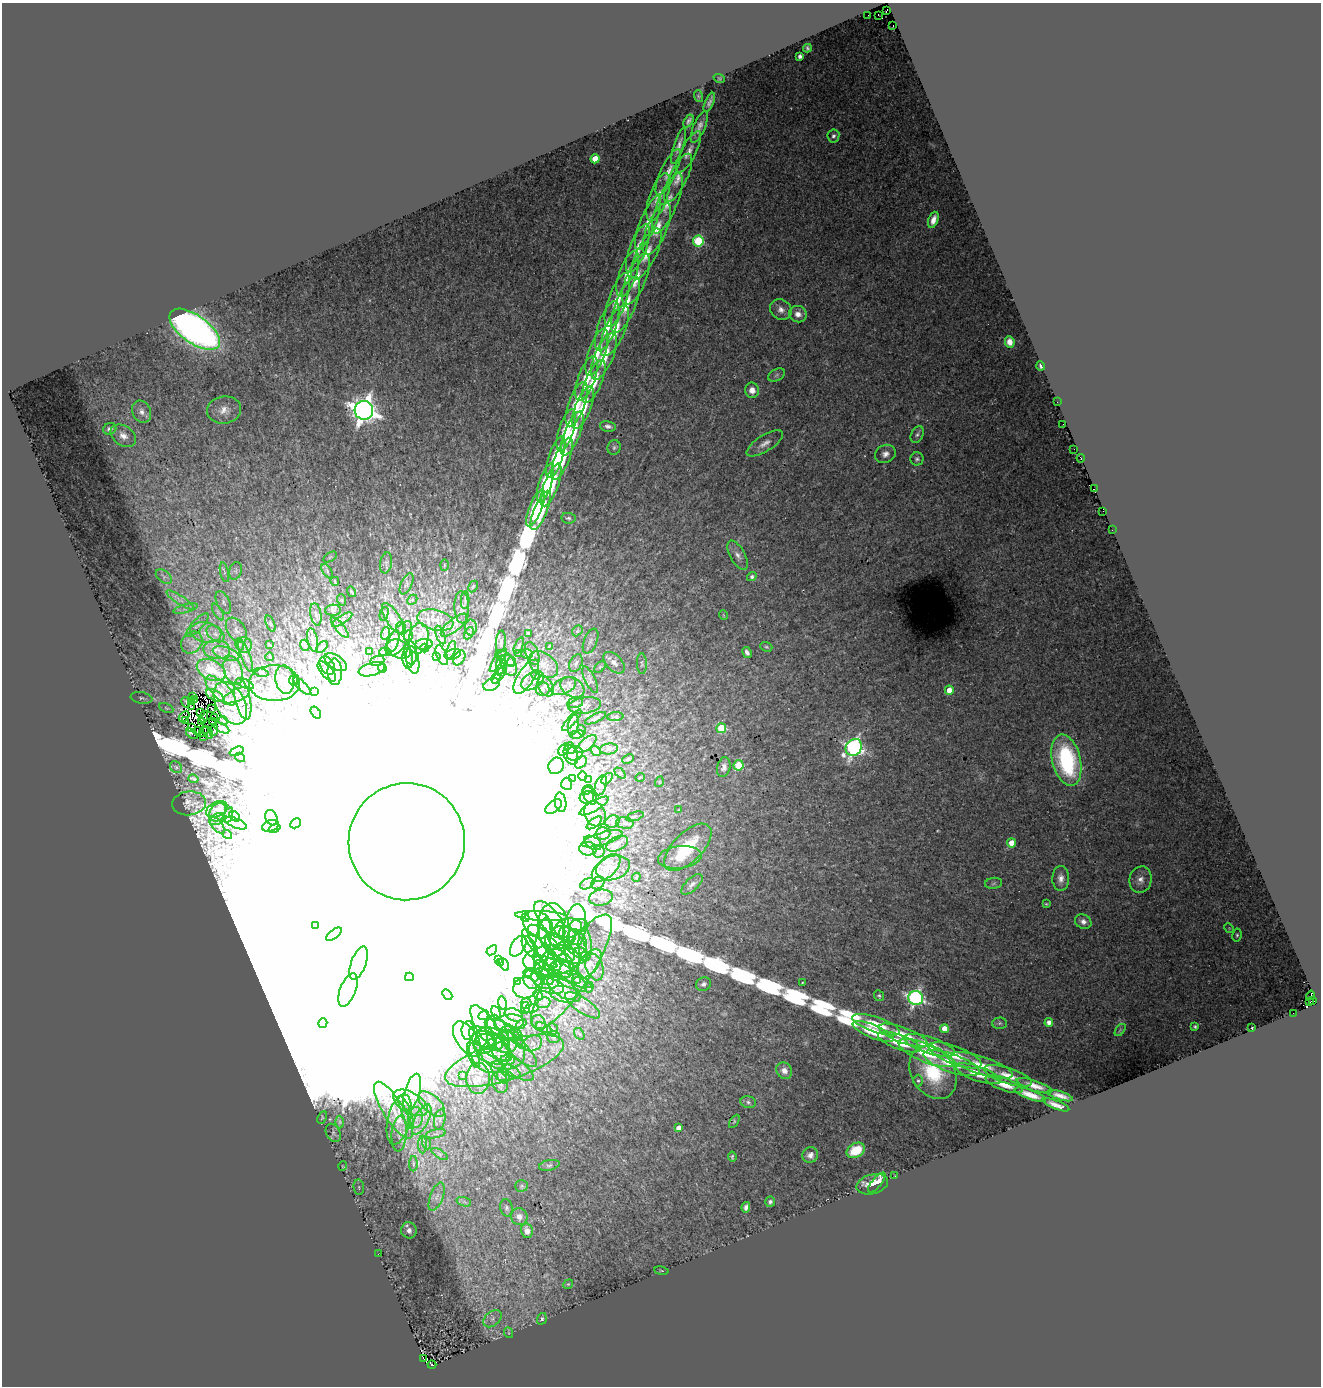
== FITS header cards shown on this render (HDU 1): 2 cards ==
NAXIS1  =                 1319
NAXIS2  =                 1384

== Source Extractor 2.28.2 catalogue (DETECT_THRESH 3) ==
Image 1319 x 1384 px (HDU 1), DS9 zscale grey, 1 PNG px = 1 image px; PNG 1323 x 1388 px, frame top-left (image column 1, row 1384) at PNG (2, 3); each listed source drawn as its Kron ellipse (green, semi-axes under 4 px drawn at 4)
Background 0.114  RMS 0.016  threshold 0.0469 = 3 sigma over >= 5 px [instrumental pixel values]
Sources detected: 488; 13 with non-positive FLUX_AUTO (blend fragments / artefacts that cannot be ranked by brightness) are neither listed nor drawn; the other 475 listed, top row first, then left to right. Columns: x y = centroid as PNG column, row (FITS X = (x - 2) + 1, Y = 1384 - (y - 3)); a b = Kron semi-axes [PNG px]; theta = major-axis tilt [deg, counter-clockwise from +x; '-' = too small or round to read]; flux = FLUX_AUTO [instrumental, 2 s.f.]
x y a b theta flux
886 11 3 2 - 9.7e+01
878 15 2 2 - 7.9e+00
868 16 3 2 - 3.7e+00
893 26 3 2 - 2.4e+00
807 48 4 3 - 1.6e+00
800 56 4 4 - 3.9e+00
719 78 6 3 -19 1.1e+00
698 96 6 4 -71 1.3e+00
709 102 10 4 65 3.3e+00
688 121 7 3 58 3.0e+00
699 127 17 6 68 6.4e+00
833 136 6 6 - 2.9e+00
679 146 19 5 72 6.4e+00
689 152 23 7 63 9.0e+00
595 159 4 4 - 2.0e+01
668 172 25 7 65 1.1e+01
678 178 26 9 64 1.3e+01
658 197 25 9 71 1.4e+01
667 203 32 9 67 1.8e+01
933 220 8 5 69 8.6e+00
648 223 29 8 68 1.6e+01
657 229 28 10 67 1.8e+01
698 241 5 5 - 8.3e+01
638 248 26 8 69 1.6e+01
646 254 28 9 64 1.8e+01
628 274 24 8 71 1.7e+01
636 279 28 10 68 2.1e+01
617 300 28 9 71 2.1e+01
625 305 30 10 68 2.5e+01
781 310 11 10 - 6.9e+00
798 314 9 8 - 7.3e+00
607 326 26 9 70 2.3e+01
195 329 29 14 -35 6.8e+02
615 331 27 10 66 2.5e+01
1010 342 6 5 - 7.9e+00
597 352 24 8 71 2.3e+01
604 356 25 9 67 2.7e+01
1041 366 4 3 - 2.1e+00
776 375 9 5 28 2.7e+00
587 378 23 8 70 2.5e+01
594 381 23 8 66 2.7e+01
752 390 7 7 - 9.2e+00
1057 402 2 2 - 8.9e-01
577 404 23 8 70 2.9e+01
583 408 22 8 69 3.3e+01
224 410 17 13 7 1.2e+01
364 410 9 9 - 1.1e+03
142 412 11 9 -65 6.9e+00
1063 424 2 2 - 6.9e-01
608 426 8 5 -13 3.7e+00
110 429 6 5 - 4.2e+00
566 430 22 7 72 3.2e+01
572 433 23 8 68 3.9e+01
917 434 9 6 64 3.0e+00
123 436 14 9 -35 8.9e+00
765 443 21 8 32 8.4e+00
614 447 7 6 - 2.6e+00
1074 449 2 2 - 2.0e+00
885 454 10 9 - 6.3e+00
556 457 22 7 71 3.7e+01
1081 458 4 3 - 1.2e+01
562 459 22 7 68 4.0e+01
917 459 6 6 - 2.6e+00
545 483 20 6 72 4.4e+01
551 485 22 7 70 4.8e+01
1094 489 2 2 - 5.7e+00
536 508 19 6 68 4.7e+01
541 510 21 6 68 5.5e+01
1103 511 2 2 - 4.5e-01
568 518 7 5 -7 2.1e+00
1112 530 2 2 - 8.9e-01
738 555 16 7 -61 7.2e+00
330 557 7 3 32 1.2e+00
386 563 10 6 80 3.6e+00
444 565 5 3 - 1.2e+00
235 571 9 6 73 3.5e+00
327 571 8 4 -56 2.1e+00
224 572 10 4 -78 3.1e+00
164 577 9 6 -39 3.5e+00
752 577 5 4 - 2.7e+00
335 581 4 3 - 1.1e+00
407 584 11 5 64 3.4e+00
473 586 6 4 62 1.3e+00
352 592 5 2 - 1.2e+00
180 600 16 4 -33 5.3e+00
342 600 6 3 -71 8.2e-01
412 600 6 4 44 1.6e+00
465 600 9 3 88 1.5e+00
223 602 12 6 -65 4.9e+00
462 607 16 7 -88 5.1e+00
185 609 12 4 15 4.3e+00
333 610 8 5 2 2.1e+00
218 612 9 4 -58 3.0e+00
316 614 11 5 -80 3.2e+00
384 614 7 2 76 1.1e+00
723 615 5 3 - 7.7e-01
393 618 17 7 -58 7.0e+00
342 620 11 4 31 2.4e+00
435 620 18 10 -14 9.9e+00
270 624 8 2 -69 1.3e+00
197 625 15 5 47 5.5e+00
454 625 16 6 40 5.9e+00
340 627 13 4 -50 2.5e+00
471 627 8 6 -89 3.6e+00
401 628 6 5 - 1.5e+00
236 630 14 8 -56 7.0e+00
577 631 6 4 47 1.6e+00
206 632 16 10 -11 1.3e+01
386 633 6 4 72 2.1e+00
469 633 6 4 63 1.5e+00
528 633 4 2 - 9.6e-01
215 634 10 7 -40 6.0e+00
440 635 10 3 -70 2.0e+00
408 636 5 4 - 2.0e+00
418 638 15 10 80 8.3e+00
399 639 20 8 57 7.3e+00
313 640 12 5 -78 3.3e+00
393 641 12 5 70 3.8e+00
590 641 13 6 68 4.4e+00
192 642 12 9 47 8.9e+00
501 642 11 5 84 2.1e+00
239 644 6 4 -73 1.5e+00
424 644 8 5 5 2.7e+00
244 645 8 7 - 4.0e+00
269 645 3 2 - 9.1e-01
305 645 6 4 -69 1.5e+00
519 646 8 4 67 1.6e+00
549 646 3 2 - 8.0e-01
322 647 7 4 45 1.5e+00
766 647 6 4 -20 1.6e+00
424 648 4 3 - 7.0e-01
217 649 13 9 -4 1.1e+01
399 649 12 9 -25 5.5e+00
451 650 9 4 67 2.3e+00
369 651 3 2 - 9.9e-01
385 652 6 4 3 2.5e+00
411 653 11 6 -87 6.6e+00
519 653 3 3 - 1.2e+00
532 653 12 6 -70 4.3e+00
747 653 6 3 -60 3.5e+00
226 654 14 6 -18 7.5e+00
453 654 8 5 14 2.9e+00
527 654 6 5 - 1.4e+00
442 655 10 5 -66 2.9e+00
245 656 17 4 -69 4.1e+00
270 657 4 2 - 8.1e-01
437 657 4 2 - 7.0e-01
459 658 8 5 60 2.6e+00
505 658 11 6 -34 3.7e+00
408 659 10 5 -86 5.1e+00
413 660 14 6 -80 5.9e+00
498 660 14 3 56 2.4e+00
377 661 7 4 20 1.6e+00
336 662 12 6 -32 4.6e+00
511 662 5 4 - 1.9e+00
576 663 9 6 62 3.3e+00
614 663 13 7 -45 6.6e+00
642 664 10 5 -89 2.5e+00
327 665 10 6 -58 3.7e+00
501 665 10 5 78 3.0e+00
509 665 11 7 -62 4.3e+00
543 665 16 11 -37 1.1e+01
600 667 7 4 44 1.5e+00
382 668 4 3 - 1.5e+00
372 669 13 6 16 5.1e+00
211 670 15 9 -27 5.1e+01
233 670 14 9 -71 1.1e+01
327 671 12 5 -49 3.1e+00
335 672 13 7 -89 7.0e+00
261 673 7 3 -11 1.2e+00
499 675 10 4 54 2.5e+00
536 675 4 3 - 1.0e+00
526 677 19 8 57 8.1e+00
496 678 5 4 - 1.6e+00
285 680 14 9 -81 6.3e+00
590 680 14 5 -65 4.3e+00
294 681 5 3 - 8.2e-01
532 681 12 8 34 6.1e+00
274 683 25 18 0 2.3e+01
245 684 9 4 -26 2.7e+00
491 685 8 6 22 1.8e+00
302 686 11 4 -45 3.6e+00
546 686 11 7 -63 6.2e+00
564 686 13 7 25 7.7e+00
572 687 13 9 -31 9.2e+00
543 689 7 7 - 2.7e+00
949 690 4 4 - 1.7e+01
221 691 20 8 -44 1.3e+01
314 691 3 2 - 8.4e-01
215 695 9 5 -30 5.4e+00
237 695 14 6 24 6.1e+00
193 697 3 2 - 1.6e+00
142 698 11 5 -9 3.4e+00
243 699 21 7 -78 1.1e+01
195 700 3 2 - 5.7e-01
191 701 4 2 - 3.5e-01
186 702 5 2 - 1.2e+00
230 703 23 14 -62 2.0e+01
575 703 8 5 11 2.7e+00
585 705 16 8 8 7.6e+00
192 707 3 3 - 1.2e+00
166 708 7 4 -25 1.6e+00
211 709 4 3 - 4.0e+00
316 712 6 3 -53 1.9e+00
201 713 2 2 - 1.0e+00
184 717 6 3 46 4.8e-01
204 717 6 2 76 1.3e+00
215 717 2 2 - 1.4e+00
615 717 8 3 5 1.5e+00
596 718 11 4 25 2.3e+00
223 720 5 2 - 1.4e+00
572 720 14 4 49 3.3e+00
186 721 4 2 - 7.9e-01
202 721 3 2 - 1.7e+00
212 721 3 2 - 1.3e+00
573 725 10 5 78 3.9e+00
192 727 2 2 - 1.8e-01
221 728 8 4 -27 1.8e+00
721 728 5 5 - 3.4e+01
214 730 5 3 - 4.9e+00
581 730 5 3 - 1.0e+00
197 731 4 2 - 1.6e-01
204 731 5 3 - 1.0e+00
208 732 7 3 -66 2.0e-01
192 734 7 2 -35 5.2e-01
577 734 7 3 9 1.3e+00
203 736 3 2 - 1.5e+00
586 744 12 5 39 3.7e+00
854 747 9 7 50 3.4e+02
570 748 6 4 -54 2.1e+00
564 749 7 4 57 3.0e+00
609 749 9 5 6 2.5e+00
237 751 7 3 22 2.6e+00
596 751 5 4 - 2.4e+00
575 753 8 7 - 3.7e+00
571 755 10 6 -67 4.6e+00
240 757 5 2 - 9.9e-01
628 759 6 3 25 1.6e+00
1066 760 26 14 -76 1.4e+02
581 762 7 5 48 4.3e+00
739 765 5 5 - 5.5e+01
556 766 8 7 - 5.2e+00
176 767 6 5 - 1.9e+00
724 767 10 6 77 5.1e+00
620 773 6 4 -44 1.5e+00
583 776 5 3 - 1.1e+00
640 777 5 3 - 8.2e-01
194 779 5 2 - 1.4e+00
573 779 4 3 - 1.3e+00
607 779 7 4 46 1.8e+00
588 780 3 3 - 9.3e-01
659 782 5 3 - 9.1e-01
567 784 6 5 - 1.9e+00
601 785 10 5 72 2.5e+00
587 790 5 2 - 1.7e+00
590 796 9 6 -62 2.6e+00
587 797 7 6 - 1.9e+00
561 802 10 5 -82 3.5e+00
189 803 17 12 6 6.3e+00
594 806 16 5 30 3.6e+00
554 807 9 5 37 4.0e+00
217 809 11 7 29 3.5e+00
679 809 3 2 - 5.8e-01
218 812 10 7 55 4.9e+00
595 814 13 10 -64 7.3e+00
228 815 8 4 71 1.6e+00
235 816 6 3 -45 2.2e+00
635 816 9 4 19 1.9e+00
271 818 8 6 -65 2.6e+00
217 819 8 5 29 3.0e+00
612 821 7 6 - 2.8e+00
236 823 12 5 -21 1.6e+00
295 823 5 4 - 1.9e+00
594 823 9 4 37 2.8e+00
625 823 9 5 -9 2.7e+00
217 825 10 5 -50 2.6e+00
270 826 8 5 17 4.7e+00
275 828 6 2 21 1.6e+00
603 833 7 6 - 3.2e+00
227 835 5 3 - 1.4e+00
602 839 21 6 17 8.4e+00
407 842 58 58 - 2.6e+06
593 843 9 6 -32 4.5e+00
1011 843 4 4 - 1.6e+01
617 844 12 7 25 4.8e+00
688 847 30 14 45 5.6e+01
588 849 9 6 -5 4.1e+00
599 851 6 6 - 2.1e+00
680 857 22 11 7 1.6e+01
606 868 17 9 42 1.2e+01
613 868 17 12 18 1.1e+01
636 877 4 4 - 1.0e+00
1061 878 12 8 89 7.2e+00
1140 880 13 11 75 8.7e+00
598 883 7 5 43 2.9e+00
994 883 8 5 8 2.6e+00
587 884 8 5 30 2.3e+00
692 884 13 6 43 4.6e+00
601 898 12 8 7 4.1e+00
1046 904 4 3 - 1.1e+00
541 916 26 5 -3 1.0e+01
525 918 4 3 - 2.3e+00
550 920 22 9 -53 9.9e+00
1083 922 8 7 - 5.6e+00
538 925 16 12 -37 1.1e+01
316 926 4 3 - 1.5e+00
579 926 9 6 1 3.6e+00
575 927 23 11 81 2.0e+01
568 928 14 9 11 1.2e+01
1229 928 5 4 - 1.2e+00
554 930 27 15 -83 3.5e+01
334 934 9 3 38 1.4e+00
1237 935 6 4 81 2.0e+00
562 937 13 11 10 1.7e+01
577 941 12 9 -65 1.1e+01
573 942 19 9 -52 1.7e+01
543 945 28 7 82 1.7e+01
585 945 16 6 -87 7.4e+00
518 946 12 6 59 4.5e+00
530 947 12 6 -58 4.4e+00
560 947 19 9 -43 2.0e+01
540 949 25 6 -48 7.3e+00
492 950 6 2 39 1.9e+00
549 951 32 11 -52 2.5e+01
571 953 18 10 -17 1.6e+01
498 960 3 3 - 1.2e+00
552 960 28 15 4 2.8e+01
359 963 17 7 70 6.5e+02
500 963 4 3 - 1.6e+00
504 964 7 4 -61 3.6e+00
558 964 17 13 -38 1.6e+01
589 964 17 9 54 1.1e+01
594 967 14 8 -71 6.3e+00
548 968 14 9 15 7.7e+00
565 968 14 6 -14 4.8e+00
528 972 4 3 - 7.0e-01
544 972 14 7 -58 7.2e+00
562 972 33 7 -28 1.6e+01
571 972 67 19 57 6.4e+01
409 977 4 3 - 1.6e+00
533 978 10 9 - 4.3e+00
545 978 14 10 -18 8.8e+00
577 979 5 3 - 9.8e-01
518 981 3 2 - 8.2e-01
802 983 3 2 - 7.1e-01
580 984 8 6 -48 2.8e+00
704 984 8 6 27 3.8e+00
550 986 14 7 -15 6.7e+00
562 987 17 9 -35 1.2e+01
589 987 5 4 - 1.2e+00
525 988 12 10 8 5.5e+00
348 990 17 8 69 3.8e+02
565 994 16 8 -11 7.9e+00
447 995 6 3 -44 2.8e+00
538 995 5 4 - 1.8e+00
1311 995 5 2 - 1.7e+00
879 996 5 5 - 1.7e+00
916 998 7 7 - 2.7e+02
1313 1001 3 2 - 2.7e+00
1309 1002 2 2 - 8.5e+01
503 1003 7 3 -77 2.4e+00
526 1003 5 5 - 1.4e+00
544 1003 7 5 21 1.7e+00
583 1005 20 7 -34 8.1e+00
525 1008 6 4 -80 1.4e+00
531 1008 7 3 9 1.7e+00
496 1013 6 2 -62 1.8e+00
1293 1013 2 2 - 6.4e-01
483 1015 5 3 - 1.7e+00
514 1015 9 6 -20 2.2e+00
1049 1022 4 4 - 6.0e+00
323 1023 5 2 - 1.5e+00
509 1023 15 8 7 5.5e+00
539 1023 8 6 -64 2.6e+00
1000 1023 7 5 1 2.1e+00
521 1024 6 2 41 1.2e+00
876 1025 25 7 -18 3.0e+01
1195 1026 3 3 - 1.6e+00
486 1028 26 9 -57 7.5e+00
543 1028 8 4 -25 2.6e+00
1252 1028 2 2 - 7.2e-01
552 1029 6 5 - 2.0e+00
944 1029 4 4 - 1.4e+01
468 1030 9 6 89 3.4e+00
504 1030 21 7 -24 8.5e+00
1120 1030 7 3 53 1.5e+00
873 1031 22 6 -22 3.2e+01
507 1033 8 7 - 3.4e+00
579 1034 6 4 -58 1.8e+00
903 1035 26 7 -20 2.7e+01
482 1037 15 9 -31 1.1e+01
554 1037 6 5 - 2.1e+00
498 1038 24 10 -77 1.6e+01
515 1038 15 5 -48 4.2e+00
467 1039 20 10 -56 1.1e+01
507 1042 11 10 - 9.1e+00
899 1042 22 7 -20 3.0e+01
532 1043 10 7 24 5.2e+00
484 1044 10 10 - 6.6e+00
929 1045 27 8 -18 2.9e+01
494 1046 21 10 -37 1.6e+01
518 1049 25 8 -44 1.4e+01
490 1050 23 20 -70 3.8e+01
503 1053 22 16 -7 3.0e+01
926 1053 29 9 -22 3.5e+01
473 1055 14 5 -70 4.2e+00
955 1055 28 9 -21 2.3e+01
496 1057 19 7 -11 8.8e+00
504 1061 62 19 17 7.4e+01
952 1063 29 9 -19 3.1e+01
982 1066 32 9 -18 2.3e+01
517 1068 19 7 -34 1.1e+01
499 1071 11 7 -61 5.9e+00
511 1071 9 5 -28 4.1e+00
784 1071 9 7 -53 7.8e+00
933 1073 28 21 -57 6.6e+01
978 1074 23 7 -19 2.0e+01
463 1075 4 2 - 8.1e-01
503 1076 8 6 -68 4.0e+00
1008 1076 25 8 -18 1.5e+01
478 1078 15 11 86 1.3e+01
918 1081 6 4 90 1.9e+00
500 1082 11 7 -70 5.2e+00
1004 1084 19 6 -20 1.6e+01
1034 1086 18 5 -19 9.2e+00
412 1092 19 7 74 1.2e+01
1030 1095 16 4 -19 1.2e+01
1060 1096 13 4 -16 7.0e+00
748 1102 8 6 -17 2.8e+00
411 1103 19 10 -31 1.7e+01
432 1104 16 8 -42 8.2e+00
1056 1105 14 4 -21 7.8e+00
393 1110 33 10 -58 2.7e+01
406 1112 17 4 -69 7.8e+00
322 1117 6 4 67 1.1e+00
416 1117 10 7 82 6.9e+00
399 1119 26 11 76 2.3e+01
422 1119 17 7 64 1.2e+01
440 1119 10 5 78 3.7e+00
734 1121 7 4 58 1.5e+00
340 1122 6 4 90 1.6e+00
678 1128 4 4 - 7.0e+00
333 1133 10 6 -62 3.6e+00
399 1134 18 7 85 7.9e+00
436 1134 10 3 11 2.5e+00
427 1143 7 4 -69 2.2e+00
422 1144 9 4 90 3.2e+00
856 1150 9 7 30 2.6e+01
440 1154 9 4 -32 2.6e+00
810 1155 8 7 - 5.4e+00
732 1157 5 3 - 1.6e+00
413 1164 7 4 89 1.7e+00
549 1165 10 5 11 2.7e+00
343 1166 4 4 - 1.0e+00
895 1176 2 2 - 4.5e+00
877 1182 12 5 50 8.7e+00
872 1184 16 9 15 1.4e+01
522 1186 6 5 - 1.9e+00
359 1187 8 5 -83 2.4e+00
437 1197 15 6 69 7.1e+00
464 1202 7 4 -19 2.9e+00
770 1202 5 5 - 2.9e+00
746 1207 5 4 - 4.6e+00
507 1208 9 6 -78 2.8e+00
519 1217 8 8 - 6.8e+00
409 1230 8 7 - 6.0e+00
527 1231 7 6 - 8.8e+00
378 1254 3 2 - 1.5e+00
661 1271 7 3 -9 1.1e+00
568 1284 5 4 - 1.2e+00
493 1319 10 7 41 5.9e+00
542 1319 6 4 70 2.0e+00
509 1333 5 3 - 1.0e+00
423 1358 4 3 - 2.0e+01
432 1365 4 3 - 1.2e+02
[13 non-positive-flux detections neither listed nor drawn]